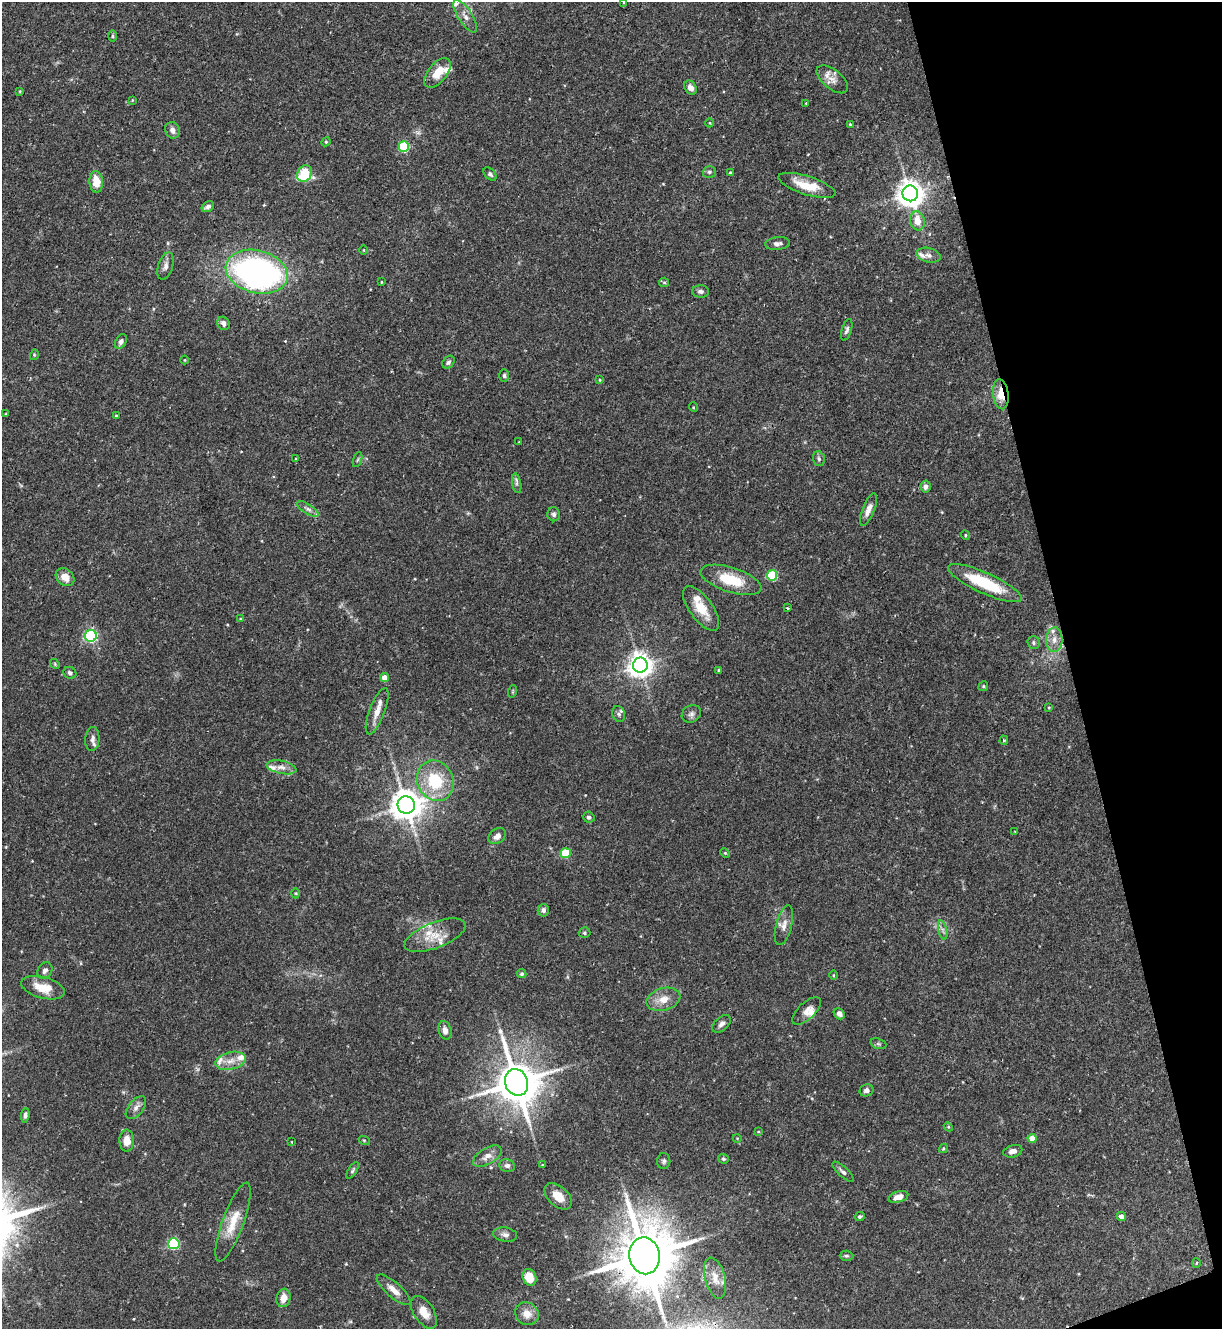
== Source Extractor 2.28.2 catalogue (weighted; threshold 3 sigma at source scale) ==
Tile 12 of 4 x 4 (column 4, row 3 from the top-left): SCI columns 3803-5022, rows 1328-2654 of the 5293 x 5308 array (HDU 1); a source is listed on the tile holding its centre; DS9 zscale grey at full resolution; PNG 1224 x 1331 px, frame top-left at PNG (2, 2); each listed source drawn as its Kron ellipse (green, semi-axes under 4 px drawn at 4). Shown black and unused: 13% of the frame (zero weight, under 2 of 3 exposures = <1% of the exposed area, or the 3 px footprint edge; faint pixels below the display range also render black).
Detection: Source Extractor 2.28.2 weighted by HDU 2 'WHT'; one run over the whole footprint, this tile lists its part. Background 0.0844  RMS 0.0045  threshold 0.0203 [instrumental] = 3 sigma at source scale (4.5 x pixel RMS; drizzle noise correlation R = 1.50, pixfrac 1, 0.05/0.05 arcsec/px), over >= 5 px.
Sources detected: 152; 1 cosmic-ray / hot-pixel residue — neither listed nor drawn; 14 inside a brighter listed object's ellipse — not listed separately; the other 137 listed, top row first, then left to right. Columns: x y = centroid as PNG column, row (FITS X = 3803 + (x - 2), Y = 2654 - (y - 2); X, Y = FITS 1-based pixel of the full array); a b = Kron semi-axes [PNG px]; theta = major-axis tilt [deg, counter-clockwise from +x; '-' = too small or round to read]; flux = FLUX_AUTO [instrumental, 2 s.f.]
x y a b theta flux
624 2 4 2 - 0.29
465 16 19 7 -57 3.2
112 36 5 3 - 0.56
437 73 17 9 51 7.1
832 79 18 9 -39 4
690 88 8 5 -54 2.3
20 91 4 3 - 0.39
132 100 4 3 - 0.37
806 103 3 2 - 0.42
710 123 4 3 - 0.34
850 124 4 3 - 0.34
172 130 8 7 - 2.3
326 142 5 4 - 0.52
404 147 5 5 - 34
709 172 6 5 - 1
305 173 9 7 58 28
730 173 4 4 - 0.52
490 174 8 5 -45 0.93
96 182 11 7 -87 7.3
807 185 30 9 -17 10
910 193 8 7 - 490
208 207 7 5 31 1.4
917 221 9 7 -75 5.3
777 244 12 6 6 1.7
364 250 4 3 - 0.34
929 255 12 7 -13 2.2
166 266 14 7 73 2.2
257 272 31 21 -14 150
382 282 4 2 - 0.31
664 282 5 4 - 0.55
701 291 8 6 -2 1.3
223 323 7 6 - 1.7
847 330 11 5 73 1.2
121 342 8 5 60 1.3
34 355 5 3 - 0.47
185 360 4 3 - 0.33
448 362 7 5 47 1.1
504 376 6 5 - 0.91
600 380 4 4 - 0.39
1001 394 15 8 -83 8.5
693 407 5 3 - 0.38
6 414 3 3 - 0.4
116 416 3 3 - 0.5
519 442 3 3 - 0.29
296 459 4 3 - 0.38
819 459 8 5 -74 0.93
357 460 8 3 71 0.64
517 483 10 4 -79 1
926 486 6 5 - 1.6
308 509 12 5 -33 1.6
868 510 17 6 68 3.1
554 514 7 6 - 1.1
965 535 5 3 - 0.45
772 575 5 5 - 25
65 577 10 8 -39 4.4
731 580 32 12 -17 15
985 583 40 10 -24 23
701 608 26 11 -54 8.7
787 608 3 3 - 0.5
241 619 4 4 - 0.48
91 636 6 6 - 77
1054 640 12 8 88 3.3
1034 643 6 6 - 0.9
55 664 5 4 - 0.57
640 665 7 7 - 420
719 671 3 3 - 1.1
70 673 6 5 - 1.2
385 678 4 4 - 5.2
983 686 5 4 - 0.58
513 691 6 4 72 0.52
1049 707 4 3 - 0.35
377 711 24 7 69 4.3
619 714 8 6 -70 1
691 714 10 8 30 1.7
92 739 12 7 87 2
1004 740 5 4 - 0.6
282 767 15 6 -13 3
435 781 21 18 -65 21
406 805 8 8 - 740
589 817 6 5 - 1.1
1015 832 4 2 - 0.29
497 836 10 7 39 2.7
566 853 5 5 - 17
725 853 5 3 - 0.41
296 893 5 3 - 0.41
543 910 6 5 - 1.5
784 925 20 8 75 3.3
943 930 10 4 -77 1.3
584 933 6 5 - 0.73
435 935 32 12 21 8.7
45 971 9 7 54 1.7
522 974 5 4 - 0.79
833 975 5 3 - 0.42
43 988 22 10 -15 9.4
663 999 17 11 15 5.7
806 1011 18 8 43 3.4
839 1014 6 5 - 1.9
722 1024 11 6 43 1.8
445 1030 9 6 -76 2.6
878 1044 8 5 -19 0.82
230 1061 15 8 14 4.5
516 1082 13 11 -70 1700
867 1090 7 6 - 1.6
136 1108 13 7 51 2.4
25 1115 7 4 83 1.1
948 1127 4 4 - 0.48
758 1132 4 3 - 0.33
737 1138 4 3 - 0.33
1032 1138 4 4 - 4.3
364 1140 5 3 - 0.43
127 1141 11 7 -90 4.4
292 1142 3 2 - 0.25
943 1148 5 3 - 0.45
1013 1151 10 6 15 2.2
487 1156 16 8 31 3.2
723 1159 5 5 - 0.66
664 1161 8 6 87 1.1
507 1165 8 6 -10 1.5
543 1165 4 3 - 0.37
353 1170 9 4 59 0.88
843 1172 14 5 -44 1.5
558 1196 16 10 -42 6.8
898 1197 10 5 16 3.2
1121 1216 5 4 - 1.9
860 1217 5 4 - 0.92
233 1222 41 10 70 10
505 1235 12 7 -8 1.8
174 1244 5 5 - 51
645 1256 18 15 -80 3200
846 1256 7 5 -2 0.77
1196 1263 5 3 - 0.41
529 1277 8 6 -69 7.6
715 1278 21 10 -76 5.3
394 1290 21 7 -42 4.5
284 1298 9 7 74 4.2
424 1312 18 10 -57 5.2
527 1314 12 11 - 4.6
Overlapping masked pixels (flux is a lower limit): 2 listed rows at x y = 1001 394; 645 1256